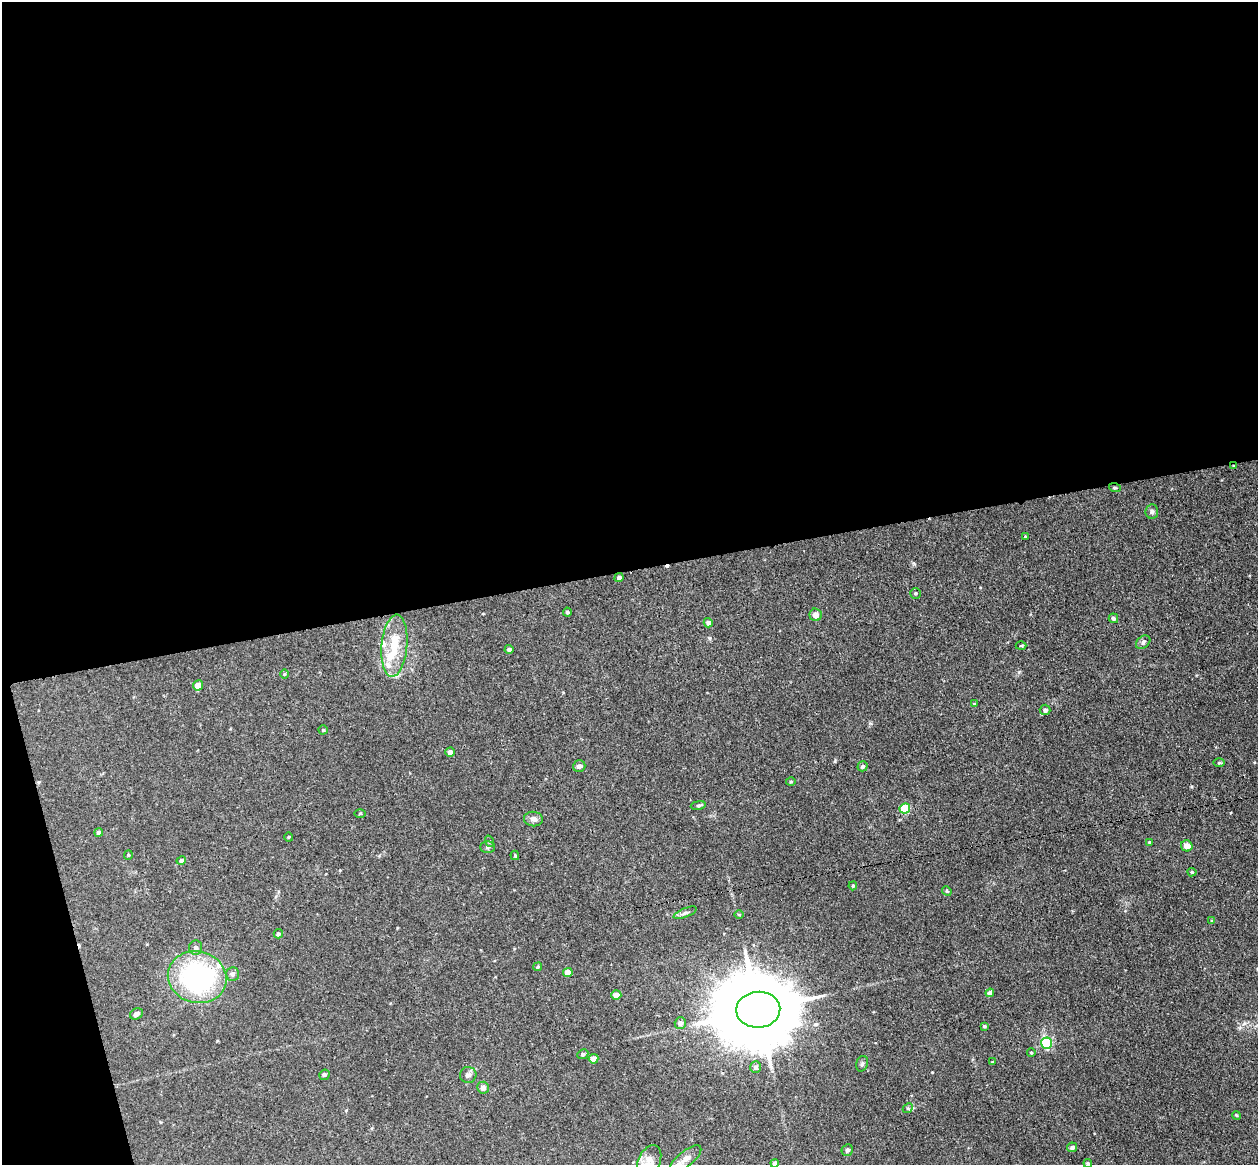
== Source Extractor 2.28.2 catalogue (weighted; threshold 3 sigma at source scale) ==
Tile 1 of 4 x 4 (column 1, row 1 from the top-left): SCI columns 58-1313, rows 3643-4805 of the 5135 x 5078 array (HDU 1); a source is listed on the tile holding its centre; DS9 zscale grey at full resolution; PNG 1260 x 1167 px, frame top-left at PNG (2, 2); each listed source drawn as its Kron ellipse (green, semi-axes under 4 px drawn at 4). Shown black and unused: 51% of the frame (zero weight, under 3 of 4 exposures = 6% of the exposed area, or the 3 px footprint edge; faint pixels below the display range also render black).
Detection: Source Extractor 2.28.2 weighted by HDU 2 'WHT'; one run over the whole footprint, this tile lists its part. Background 0.0396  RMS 0.0045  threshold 0.0201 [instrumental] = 3 sigma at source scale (4.5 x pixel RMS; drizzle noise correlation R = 1.50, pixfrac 1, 0.05/0.05 arcsec/px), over >= 5 px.
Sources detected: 79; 2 cosmic-ray / hot-pixel residue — neither listed nor drawn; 4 inside a brighter listed object's ellipse — not listed separately; the other 73 listed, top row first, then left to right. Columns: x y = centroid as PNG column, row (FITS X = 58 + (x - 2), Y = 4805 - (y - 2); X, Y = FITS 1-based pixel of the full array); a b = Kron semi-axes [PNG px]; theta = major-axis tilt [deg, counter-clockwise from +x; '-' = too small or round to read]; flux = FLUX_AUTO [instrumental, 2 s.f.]
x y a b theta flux
1234 466 4 4 - 0.4
1115 488 6 4 -18 0.57
1152 512 7 6 - 1.1
1025 536 4 3 - 0.41
619 578 5 4 - 1.5
915 593 5 5 - 0.76
567 612 4 4 - 0.78
816 615 6 6 - 3
1113 618 5 4 - 1
708 623 4 4 - 1.7
1143 642 8 5 40 1.1
394 646 31 13 85 12
1021 646 5 3 - 0.41
509 649 4 4 - 0.93
284 674 5 3 - 0.39
198 685 5 4 - 5.1
974 704 4 3 - 0.49
1045 710 5 5 - 1.3
323 730 4 4 - 0.5
450 752 4 4 - 1.9
1219 763 6 4 1 0.54
579 766 6 5 - 1.4
862 766 5 5 - 0.73
791 781 5 3 - 0.45
698 805 8 4 9 0.7
905 808 5 5 - 16
360 813 5 3 - 0.43
533 819 9 7 -6 1.8
99 832 4 4 - 1
289 837 4 4 - 0.47
489 841 6 3 -72 0.54
1150 842 4 3 - 0.53
1187 846 6 5 - 3.9
488 847 7 6 - 1
128 855 5 4 - 0.53
515 855 5 3 - 0.58
181 861 5 4 - 0.93
1192 872 4 4 - 0.59
853 886 4 4 - 0.57
947 891 5 4 - 0.52
685 913 12 4 22 1.2
739 914 5 3 - 0.41
1212 921 4 4 - 0.4
278 934 5 4 - 0.74
196 948 7 6 - 1.8
538 967 5 4 - 0.63
568 972 5 4 - 4
233 974 7 6 - 1.3
197 977 29 26 -15 70
990 993 4 4 - 2.3
616 995 5 5 - 3.9
758 1010 22 18 3 6100
136 1014 7 5 30 1.5
680 1023 5 5 - 2.1
984 1026 4 3 - 0.55
1046 1043 5 5 - 39
1031 1053 4 3 - 0.51
583 1054 5 5 - 0.86
594 1059 5 4 - 4.4
992 1062 4 3 - 0.34
862 1064 8 5 73 1
756 1067 6 5 - 1.5
324 1075 5 5 - 0.73
468 1075 8 8 - 1.5
483 1088 6 6 - 2
908 1108 5 4 - 0.62
1236 1115 4 3 - 0.45
1072 1147 5 4 - 1.3
847 1150 6 5 - 1.2
686 1159 19 7 39 3.3
649 1162 18 11 68 3.8
775 1163 4 4 - 1.5
1088 1163 4 4 - 0.83
Overlapping masked pixels (flux is a lower limit): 2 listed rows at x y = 1234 466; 1046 1043
Isophote crosses this tile's border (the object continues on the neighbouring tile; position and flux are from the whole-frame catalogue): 3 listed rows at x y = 649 1162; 775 1163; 1088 1163